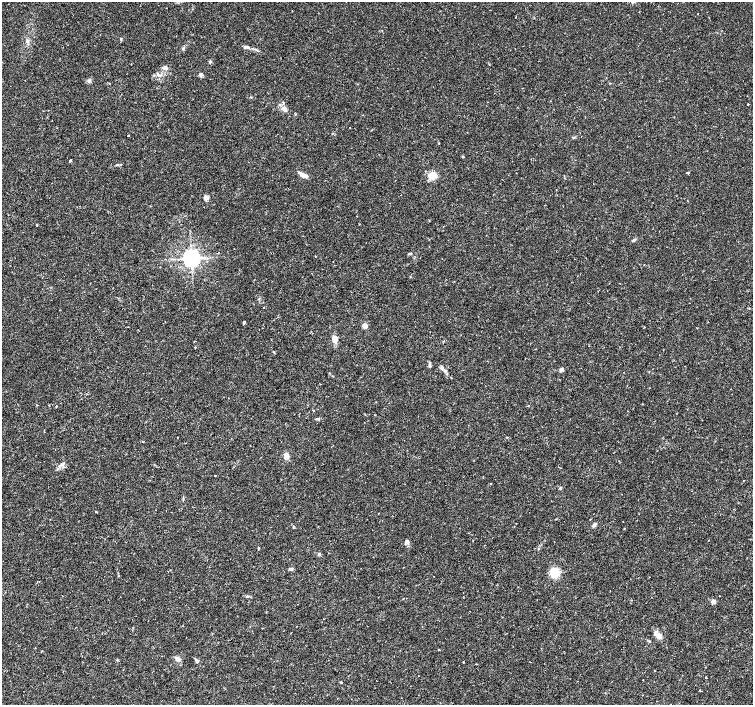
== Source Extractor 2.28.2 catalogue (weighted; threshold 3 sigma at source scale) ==
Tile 7 of 4 x 4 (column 3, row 2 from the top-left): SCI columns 3006-4506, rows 3046-4450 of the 6006 x 6026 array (HDU 1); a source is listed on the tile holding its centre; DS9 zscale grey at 2 x 2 block average (1 PNG px = mean of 2 x 2 image px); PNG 755 x 707 px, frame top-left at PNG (2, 2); no overlay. Shown black and unused: <1% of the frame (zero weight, under 2 of 3 exposures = <1% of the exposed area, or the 3 px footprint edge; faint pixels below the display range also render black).
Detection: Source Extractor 2.28.2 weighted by HDU 2 'WHT'; one run over the whole footprint, this tile lists its part. Background 0.0217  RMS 0.0027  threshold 0.0123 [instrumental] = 3 sigma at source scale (4.5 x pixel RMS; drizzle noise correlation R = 1.50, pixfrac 1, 0.0396/0.0396 arcsec/px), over >= 5 px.
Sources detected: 67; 1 inside a brighter listed object's ellipse — not listed separately; the other 66 listed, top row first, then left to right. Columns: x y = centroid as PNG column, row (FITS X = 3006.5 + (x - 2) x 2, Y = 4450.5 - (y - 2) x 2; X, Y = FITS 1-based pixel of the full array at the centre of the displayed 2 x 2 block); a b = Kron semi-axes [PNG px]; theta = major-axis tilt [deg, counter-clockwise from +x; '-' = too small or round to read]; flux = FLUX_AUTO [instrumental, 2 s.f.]
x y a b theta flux
516 17 2 2 - 0.56
121 39 3 2 - 0.47
27 41 5 4 - 1.1
245 47 4 3 - 0.92
256 50 4 2 - 0.66
210 61 2 2 - 1.9
165 67 8 4 -14 1.7
157 74 7 3 -68 1.1
201 74 5 4 - 1.4
89 80 4 2 - 0.69
251 97 3 2 - 0.38
748 104 2 2 - 0.77
284 109 8 4 -36 2.3
128 135 2 2 - 0.65
574 137 3 2 - 0.5
463 156 3 3 - 0.57
70 161 2 2 - 1.1
117 165 4 2 - 0.54
687 173 3 2 - 0.61
303 175 8 5 -16 3.1
432 175 5 4 - 13
206 198 5 5 - 2.2
37 225 2 2 - 0.46
633 241 5 3 - 0.74
218 253 2 2 - 0.36
315 256 2 2 - 0.32
191 258 4 4 - 350
264 307 2 2 - 0.24
244 322 3 3 - 0.69
365 326 5 4 - 3.3
644 327 2 2 - 0.26
334 340 10 5 -66 3.4
444 341 2 2 - 0.35
195 347 2 2 - 0.48
430 365 10 2 -79 1.1
442 367 5 4 - 1.3
561 370 5 4 - 1.3
37 405 2 2 - 0.32
528 405 2 2 - 0.74
313 410 2 2 - 0.55
318 419 5 3 - 0.75
177 437 2 2 - 0.3
143 441 2 2 - 0.4
286 456 6 4 -85 4.2
61 465 6 3 18 1.2
215 476 2 2 - 1.3
560 488 4 2 - 0.54
594 525 4 3 - 1.8
294 527 3 3 - 0.58
624 528 2 2 - 0.37
407 541 6 4 -11 1.5
259 548 2 2 - 0.55
319 554 4 3 - 1
290 569 5 3 - 1.1
555 572 6 5 - 19
719 596 2 2 - 0.27
713 601 3 2 - 7
659 636 8 5 48 2.4
439 650 3 2 - 0.36
178 659 8 4 -38 2.1
197 661 4 4 - 1.4
463 662 3 2 - 0.28
654 670 2 2 - 0.41
418 675 2 2 - 0.18
706 677 2 2 - 0.47
341 682 3 2 - 0.5
Diffuse or blended objects may show on this block-average render without a row.